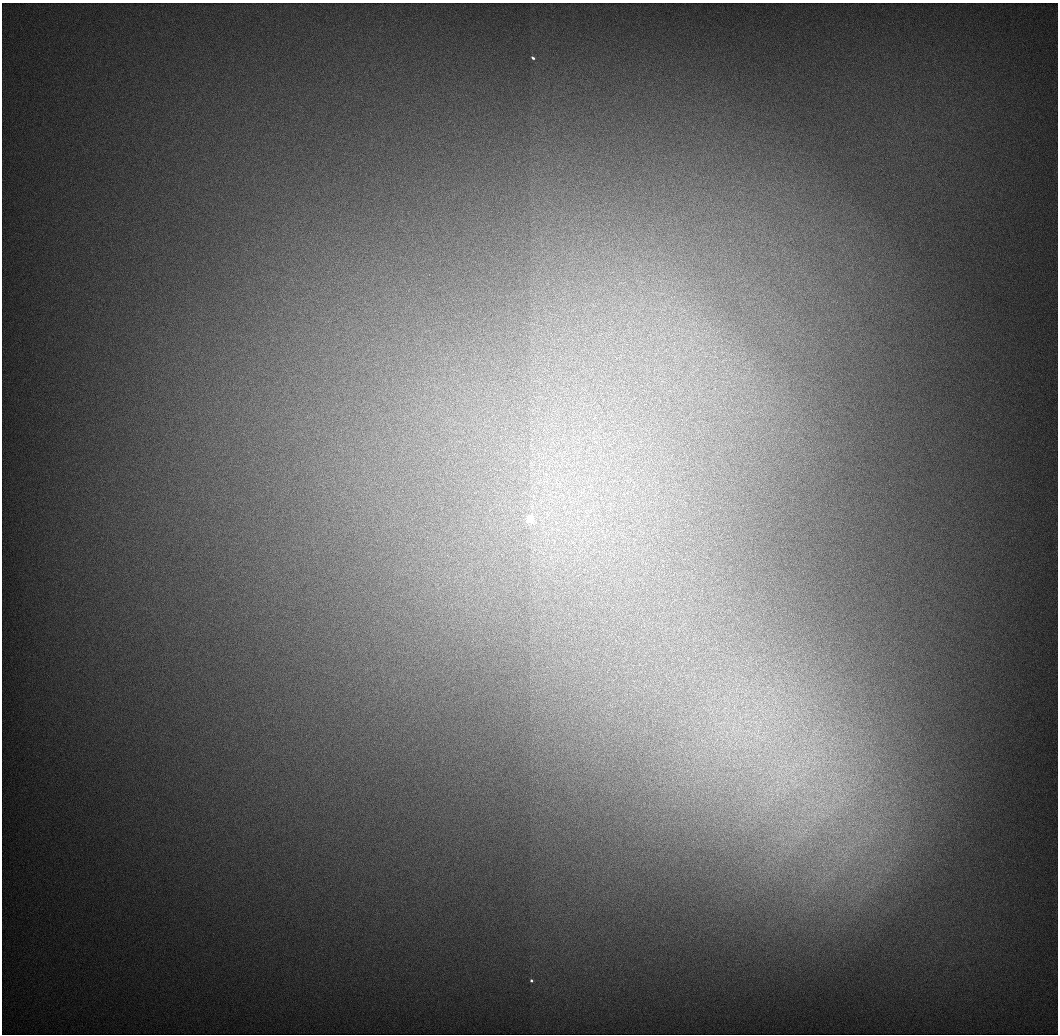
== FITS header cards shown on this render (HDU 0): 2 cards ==
NAXIS1  =                 1056 / Length of Axis 1 (Serial)
NAXIS2  =                 1032 / Length of Axis 2 (Parallel)

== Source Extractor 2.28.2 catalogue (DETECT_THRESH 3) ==
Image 1056 x 1032 px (HDU 0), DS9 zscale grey, 1 PNG px = 1 image px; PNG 1060 x 1036 px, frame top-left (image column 1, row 1032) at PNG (2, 3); no overlay
Background 547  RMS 5.8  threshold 17.3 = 3 sigma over >= 5 px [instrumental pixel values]
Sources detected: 12; all 12 listed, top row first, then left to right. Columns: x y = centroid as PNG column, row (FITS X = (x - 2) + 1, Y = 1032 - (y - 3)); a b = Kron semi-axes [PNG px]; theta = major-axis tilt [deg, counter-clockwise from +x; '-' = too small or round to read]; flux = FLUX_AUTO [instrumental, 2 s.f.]
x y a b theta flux
533 58 4 3 - 950
530 519 4 3 - 32000
797 764 7 5 0 1400
795 778 7 4 73 1200
791 781 9 4 -19 1400
796 785 13 5 48 2200
777 789 11 3 35 1100
821 804 7 4 20 1300
815 815 13 5 -90 2600
823 815 8 6 -60 1800
805 830 10 3 69 1300
531 981 3 3 - 1200